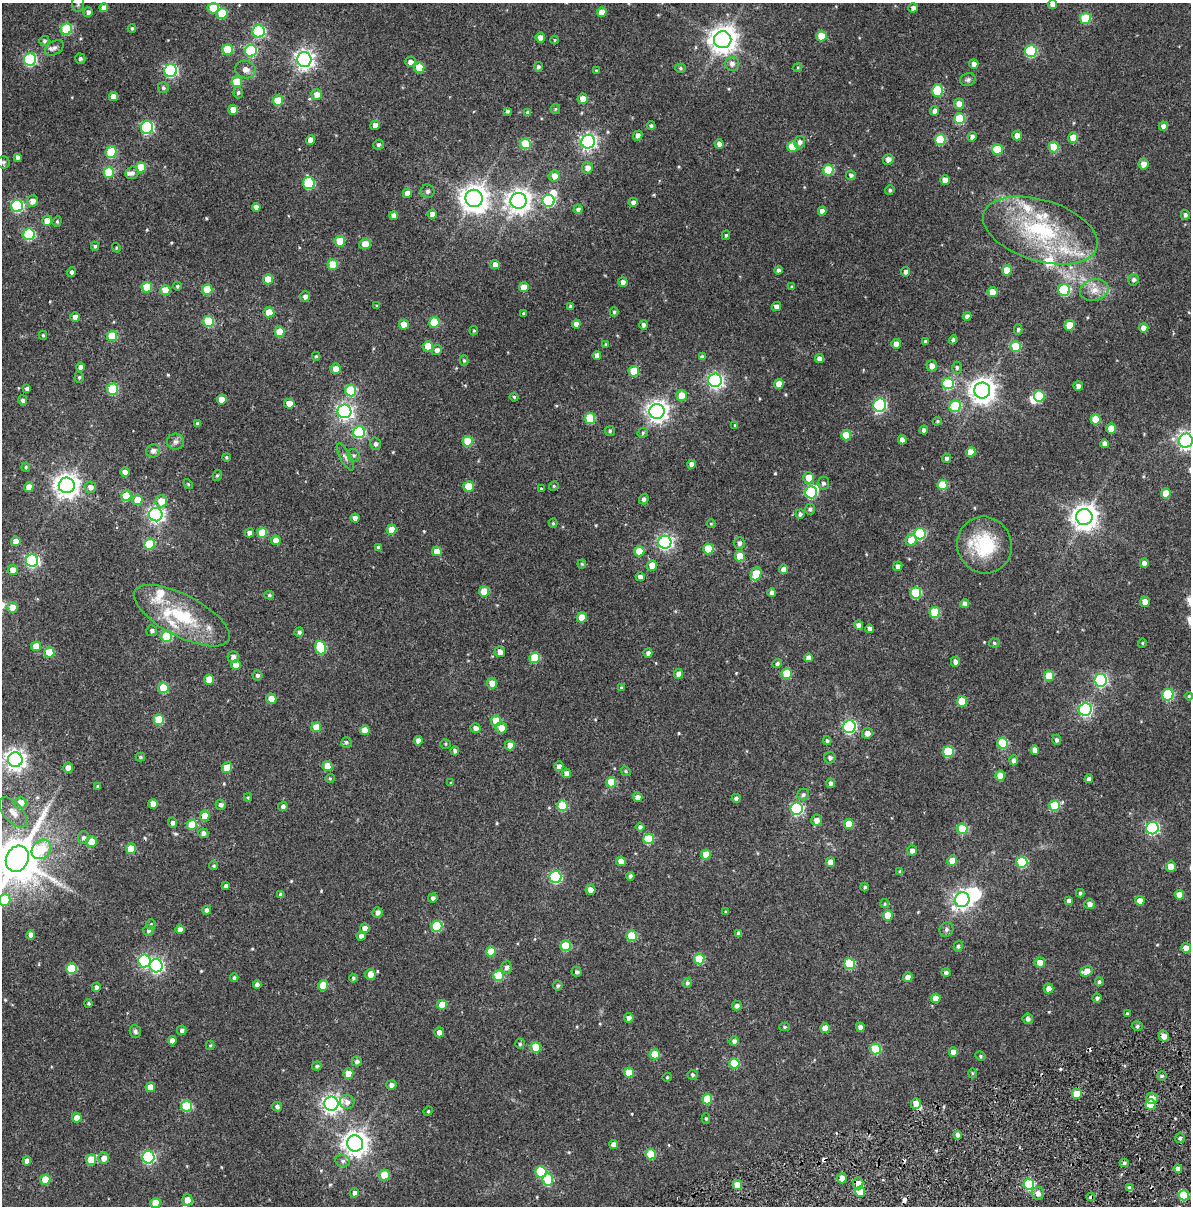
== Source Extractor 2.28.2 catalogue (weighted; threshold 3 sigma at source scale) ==
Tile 7 of 4 x 3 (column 3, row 2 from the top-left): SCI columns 2602-3790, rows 1364-2567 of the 5183 x 3931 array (HDU 1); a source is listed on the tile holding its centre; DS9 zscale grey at full resolution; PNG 1193 x 1208 px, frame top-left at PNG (2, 3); each listed source drawn as its Kron ellipse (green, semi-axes under 4 px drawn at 4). Shown black and unused: <1% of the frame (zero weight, under 2 of 4 exposures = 9% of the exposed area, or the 3 px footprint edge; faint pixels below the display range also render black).
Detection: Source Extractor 2.28.2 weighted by HDU 2 'WHT'; one run over the whole footprint, this tile lists its part. Background 0.0396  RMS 0.0085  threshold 0.0384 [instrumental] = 3 sigma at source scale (4.5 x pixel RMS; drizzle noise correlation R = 1.50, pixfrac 1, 0.0396/0.0396 arcsec/px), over >= 5 px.
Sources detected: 542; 4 inside a brighter object's white glare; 4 cosmic-ray / hot-pixel residue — neither listed nor drawn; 10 inside a brighter listed object's ellipse — not listed separately; of the other 524, all 500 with FLUX_AUTO >= 0.627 (the completeness limit of this list) listed and drawn (24 fainter detections not listed), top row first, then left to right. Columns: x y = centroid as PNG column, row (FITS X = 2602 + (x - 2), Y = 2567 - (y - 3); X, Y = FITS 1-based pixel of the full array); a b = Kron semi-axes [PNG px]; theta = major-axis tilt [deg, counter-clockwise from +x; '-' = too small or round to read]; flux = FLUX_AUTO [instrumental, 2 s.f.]
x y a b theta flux
78 3 8 6 -90 1.6
1053 5 4 4 - 3.8
104 8 4 4 - 3.8
213 8 5 5 - 18
913 8 5 4 - 2.3
88 12 5 4 - 2.1
602 12 5 4 - 7.8
222 13 5 5 - 24
1085 18 5 5 - 29
132 28 4 3 - 0.88
66 29 6 5 - 42
259 31 6 6 - 65
821 36 5 5 - 13
540 38 5 5 - 4.5
555 40 4 4 - 0.67
723 40 8 8 - 720
44 41 5 5 - 1.2
54 48 10 6 33 2.5
227 49 5 5 - 21
251 51 6 6 - 54
1031 51 6 6 - 55
30 59 6 6 - 84
80 59 5 5 - 1.4
304 59 7 7 - 290
410 62 5 5 - 3.2
732 64 7 7 - 3
974 64 4 4 - 2.7
419 67 5 5 - 16
538 67 5 4 - 1.4
798 67 4 3 - 0.66
680 68 5 4 - 1.1
245 70 10 8 -20 3.7
171 71 6 6 - 100
596 71 3 3 - 0.67
968 80 8 6 23 1.8
237 82 5 5 - 20
163 88 5 5 - 1.4
937 91 6 5 - 33
238 92 6 4 87 1.2
317 94 5 5 - 5
113 97 4 4 - 4.8
583 99 5 5 - 5.4
278 100 5 5 - 17
959 104 5 5 - 5.3
555 109 5 4 - 0.75
233 110 5 5 - 8.8
507 111 3 3 - 1.2
935 111 5 4 - 2.9
528 113 4 4 - 2.1
960 119 5 5 - 27
375 125 5 4 - 3.9
651 126 4 4 - 1.2
1163 126 4 4 - 2.6
147 127 6 6 - 81
638 135 5 4 - 2.6
1017 135 5 4 - 4.4
972 137 5 4 - 2.6
1073 138 5 5 - 9.9
311 140 4 4 - 4.9
940 140 5 5 - 25
588 142 7 6 - 190
800 142 6 5 - 2.7
525 144 5 5 - 25
719 144 4 4 - 2.6
379 145 5 5 - 1.4
792 147 5 5 - 16
1054 147 5 5 - 18
997 149 5 5 - 19
111 152 5 5 - 36
18 157 4 4 - 2.1
888 159 5 5 - 3.6
3 162 6 6 - 1.4
1143 164 5 5 - 4.7
141 167 5 5 - 16
587 168 5 5 - 4.2
828 170 5 5 - 28
109 172 5 5 - 31
132 173 7 6 - 2.2
851 175 5 4 - 1.9
554 176 5 5 - 4.9
945 180 4 4 - 5.7
309 183 6 5 - 38
890 190 5 4 - 1.2
428 191 7 7 - 1.6
407 193 5 4 - 4
474 198 8 8 - 730
32 201 6 5 - 4
519 201 8 8 - 510
549 201 6 6 - 58
633 202 4 4 - 2.5
17 206 6 6 - 69
256 207 4 4 - 3.2
578 209 5 4 - 2
822 211 4 4 - 3.4
432 214 5 4 - 3.4
1185 215 5 4 - 1.6
394 216 4 4 - 4.2
47 221 5 5 - 7.4
57 221 5 4 - 0.96
1040 230 59 30 -17 71
29 234 6 5 - 55
726 235 5 4 - 0.95
340 241 5 5 - 18
365 244 6 5 - 9.1
95 246 4 4 - 0.97
116 248 5 4 - 0.71
333 264 5 5 - 13
495 265 4 4 - 3.9
778 270 4 4 - 2
1007 270 5 5 - 12
72 272 4 4 - 1.9
906 272 4 4 - 2.2
268 279 5 5 - 13
1134 280 6 5 - 1.7
623 282 5 5 - 2.5
177 286 4 4 - 0.99
147 287 5 5 - 22
524 287 5 5 - 8.9
792 287 4 3 - 0.71
207 289 5 5 - 16
165 290 5 5 - 13
1064 290 6 6 - 54
1094 290 14 10 14 7
992 292 5 5 - 8.9
305 296 5 5 - 2.4
377 306 3 3 - 0.87
571 306 4 4 - 1.5
776 307 5 4 - 2.9
269 312 5 5 - 8
614 312 4 4 - 0.9
523 313 4 3 - 0.66
967 316 4 4 - 2.3
75 317 4 4 - 3.8
208 321 5 5 - 29
434 322 5 5 - 23
404 324 5 5 - 7.2
576 324 4 4 - 4.4
643 325 5 4 - 1.8
1069 325 5 5 - 12
1144 328 4 4 - 5
1018 329 5 4 - 1.1
474 331 5 4 - 0.71
280 332 5 5 - 13
43 335 4 4 - 0.84
112 336 5 5 - 19
953 340 4 4 - 1.3
925 342 4 4 - 1.5
606 344 4 3 - 0.66
896 344 5 4 - 4.5
428 346 5 5 - 13
1016 346 5 5 - 20
437 350 5 5 - 2.5
597 355 4 4 - 3.2
316 356 4 4 - 0.9
702 357 4 4 - 1.8
819 359 4 4 - 3.7
464 360 5 4 - 0.95
932 366 5 5 - 4.8
80 367 4 4 - 2.7
957 368 6 4 -90 1.2
335 369 5 5 - 5.8
634 371 5 5 - 15
79 377 5 4 - 0.95
715 380 6 6 - 180
948 383 6 5 - 44
779 384 5 4 - 7.3
1078 386 5 4 - 2.7
27 389 4 4 - 2.2
113 389 5 5 - 34
982 390 8 8 - 630
351 391 5 5 - 33
681 395 5 5 - 9.8
1039 396 5 5 - 24
514 397 4 4 - 0.98
23 400 5 4 - 1.5
222 400 5 4 - 8.2
289 404 5 5 - 9.1
880 405 6 6 - 85
955 406 6 5 - 34
344 411 7 7 - 200
657 411 7 7 - 400
590 418 5 5 - 24
1095 419 5 5 - 10
937 421 5 4 - 0.83
198 424 4 3 - 1.5
735 425 4 3 - 0.8
1111 429 5 5 - 9.5
924 430 4 4 - 2.5
610 431 5 5 - 0.96
359 432 6 6 - 48
643 433 6 4 48 0.96
846 435 5 5 - 12
902 440 4 4 - 3.3
468 441 5 5 - 21
1186 441 7 7 - 230
176 442 8 8 - 2.3
375 444 6 5 - 2
1105 444 4 4 - 3.4
153 451 7 6 - 2.4
971 452 5 4 - 8.5
354 455 6 6 - 1.4
226 457 4 4 - 0.86
345 457 15 5 -62 2.6
946 458 5 4 - 1.6
692 464 4 4 - 3.7
26 467 4 4 - 0.91
125 472 4 4 - 2.9
217 475 6 4 66 0.92
809 478 5 5 - 9.5
823 483 6 6 - 1.6
188 484 6 3 -46 0.67
67 485 8 8 - 550
942 485 5 5 - 18
469 486 5 5 - 16
554 486 5 4 - 0.79
29 487 5 4 - 6.6
90 487 6 5 - 3.2
541 489 4 4 - 0.79
811 492 6 6 - 58
1166 493 5 5 - 10
126 496 5 5 - 18
644 499 5 5 - 2
137 500 5 5 - 10
161 501 6 6 - 7.7
810 509 5 5 - 1.4
800 514 4 4 - 1.6
156 515 7 6 - 190
1084 517 8 8 - 590
355 518 4 4 - 3.9
553 523 4 4 - 0.87
711 524 4 4 - 0.63
392 529 5 5 - 9
249 533 5 4 - 2.9
262 533 5 5 - 18
920 534 6 5 - 46
276 540 5 4 - 7.2
911 540 6 5 - 8.3
16 541 5 4 - 6.2
665 542 6 6 - 150
739 543 6 5 - 2.1
150 544 5 5 - 27
984 545 29 27 -65 34
378 547 4 4 - 1.6
708 549 5 5 - 20
437 551 5 4 - 7.8
639 551 5 5 - 13
740 556 5 5 - 11
32 561 6 6 - 100
1144 563 4 4 - 3.8
582 564 4 4 - 0.72
652 565 5 5 - 6.6
898 566 5 4 - 2.7
784 569 4 4 - 4.2
13 570 5 5 - 5.8
756 574 7 5 65 18
640 577 4 4 - 2.7
484 591 5 5 - 14
772 593 4 4 - 2.7
916 593 5 5 - 32
269 595 5 4 - 0.99
1145 602 5 5 - 5.3
965 603 4 4 - 2.6
12 607 5 5 - 6.1
935 612 5 5 - 27
182 616 53 20 -28 41
582 617 5 5 - 10
858 625 4 4 - 2.7
870 629 4 4 - 2.6
152 631 5 5 - 1.6
299 632 5 4 - 1.4
166 636 5 5 - 30
994 643 5 4 - 1
1142 643 5 4 - 0.78
36 646 5 5 - 8.3
321 648 7 5 -71 36
49 652 5 5 - 18
500 652 5 5 - 3.5
648 653 4 4 - 2
233 657 6 5 - 3.2
535 658 5 5 - 26
808 658 4 4 - 3.1
955 662 5 4 - 2.7
777 663 5 4 - 1.6
236 665 5 5 - 10
787 673 5 5 - 19
679 674 5 4 - 4.5
257 675 5 5 - 1.5
1049 676 5 5 - 15
209 679 5 4 - 9.3
1101 680 6 6 - 98
492 683 5 5 - 7.8
621 687 4 3 - 0.63
163 688 5 5 - 25
1168 695 6 5 - 44
1189 696 4 4 - 0.75
271 699 5 5 - 6.9
962 701 5 5 - 15
1085 709 6 6 - 110
159 719 5 5 - 21
496 721 5 5 - 16
316 727 5 5 - 9.9
849 727 6 6 - 100
476 728 5 5 - 3.3
501 728 6 6 - 5.9
365 730 5 5 - 8
867 733 5 5 - 3.4
1057 740 5 4 - 1.6
418 741 4 4 - 4.1
827 741 4 4 - 1.1
346 742 5 5 - 1.3
1003 743 5 5 - 29
446 744 5 4 - 0.8
510 745 5 5 - 5.6
1035 750 4 4 - 4.2
455 751 4 4 - 1.7
948 752 5 5 - 28
140 757 5 4 - 1
830 758 6 5 - 2
15 760 7 7 - 350
1014 760 5 4 - 2.3
327 766 5 5 - 9.5
559 766 5 4 - 2.9
68 768 5 4 - 3.4
227 768 5 5 - 13
626 771 5 4 - 0.95
566 773 4 4 - 3
1000 776 5 4 - 7.6
330 778 5 4 - 0.71
1089 779 4 4 - 1.9
611 782 5 5 - 18
451 783 4 3 - 0.67
831 783 5 4 - 2.2
98 786 4 4 - 0.98
803 795 6 5 - 1.6
248 797 4 4 - 0.71
638 797 5 4 - 3.5
736 798 4 4 - 1.9
20 803 6 6 - 8.4
153 804 5 4 - 6
221 805 5 5 - 2.1
283 806 5 4 - 1.9
562 806 5 5 - 26
1055 806 5 5 - 26
797 809 6 6 - 82
13 812 18 9 -49 6.1
205 816 5 5 - 10
816 820 6 5 - 3.9
172 823 5 4 - 1.8
849 824 5 5 - 10
192 825 5 5 - 21
640 827 4 4 - 1.6
1152 828 6 6 - 98
962 829 5 5 - 24
203 833 5 4 - 2.4
83 838 6 6 - 2.2
648 839 5 5 - 32
91 842 5 5 - 11
41 849 11 8 43 25
131 849 5 5 - 15
912 851 5 5 - 3
706 854 5 5 - 11
17 859 13 11 65 2900
621 861 5 4 - 6
952 861 5 5 - 8.6
831 862 5 4 - 5.6
1022 862 5 5 - 37
214 866 4 4 - 0.93
1171 866 5 5 - 8.2
900 872 4 4 - 1.6
630 876 4 4 - 1.6
555 877 6 6 - 71
226 886 4 4 - 1.7
865 887 4 4 - 1.2
590 890 5 5 - 3.6
1080 893 4 3 - 0.93
281 895 4 4 - 2
1179 895 5 4 - 6.4
433 898 5 4 - 1.9
5 900 6 5 - 20
962 900 7 7 - 270
1069 901 4 4 - 3
1140 901 4 4 - 6.3
885 904 4 4 - 0.91
1090 904 5 5 - 3.2
207 910 4 4 - 2.4
377 912 5 5 - 2.6
726 912 4 4 - 0.76
888 915 5 5 - 9.1
151 924 5 4 - 0.85
437 926 5 5 - 34
365 928 5 4 - 4.6
180 929 4 4 - 3.9
148 930 5 5 - 1.8
946 930 7 6 - 1.6
739 934 4 4 - 2.6
31 935 5 4 - 3.7
361 936 4 4 - 2.6
632 936 5 5 - 23
566 946 5 5 - 24
958 946 5 4 - 1.4
1186 948 5 5 - 4.4
491 951 5 5 - 13
699 959 5 5 - 22
144 961 6 6 - 71
1040 962 5 5 - 5.2
850 964 5 5 - 32
156 966 6 6 - 130
506 967 6 5 - 2.6
71 969 5 5 - 30
1086 971 7 5 17 6.5
577 972 5 5 - 1.5
946 973 5 4 - 1.5
370 974 5 5 - 7.4
499 976 5 5 - 29
908 977 5 5 - 4.8
234 978 4 4 - 1.3
353 978 4 3 - 1.2
1099 982 4 4 - 1.2
687 983 5 4 - 1.3
257 984 4 4 - 2.7
323 986 5 5 - 16
558 986 5 5 - 1.1
96 987 5 4 - 1.9
1048 989 5 5 - 4
936 998 5 4 - 6.3
1097 998 4 4 - 1.7
89 1003 4 4 - 1
442 1005 5 5 - 11
737 1006 5 5 - 2.3
1127 1013 3 3 - 0.69
629 1018 5 4 - 3
1028 1019 5 5 - 2.1
1137 1026 5 4 - 1.1
784 1027 5 4 - 0.97
860 1027 4 4 - 2.8
825 1028 5 4 - 8.2
182 1030 5 5 - 2
135 1032 7 5 -68 1.4
439 1032 5 5 - 3.6
1164 1036 5 5 - 5.4
172 1041 4 4 - 4.7
734 1041 5 4 - 2.2
520 1044 5 4 - 1.1
210 1045 4 4 - 0.75
536 1047 5 5 - 19
875 1049 5 5 - 31
953 1052 5 4 - 6
655 1054 5 5 - 13
980 1056 5 4 - 0.88
357 1061 5 5 - 1.7
734 1063 5 5 - 21
317 1066 5 4 - 1.2
348 1073 5 5 - 7.7
629 1073 5 5 - 14
972 1073 5 3 - 0.75
693 1075 5 5 - 1.3
1162 1076 5 4 - 0.95
667 1077 4 4 - 0.75
391 1085 5 5 - 2.6
150 1087 5 4 - 5.8
1077 1094 5 5 - 13
1152 1098 6 5 - 6
707 1099 5 5 - 19
347 1102 7 7 - 3.2
916 1103 5 5 - 5.2
331 1104 7 7 - 280
1150 1104 5 5 - 24
186 1106 5 5 - 33
277 1107 5 4 - 1.8
428 1111 5 4 - 0.79
77 1118 5 4 - 7.5
706 1118 5 4 - 1.1
958 1135 4 4 - 3.3
1180 1138 5 5 - 1.4
355 1143 8 8 - 540
614 1145 4 4 - 3.8
651 1154 5 5 - 24
148 1157 6 6 - 84
104 1158 5 5 - 5.2
91 1160 5 5 - 13
27 1161 4 4 - 3.4
343 1161 7 6 - 1.8
1124 1163 4 4 - 1.4
1178 1169 4 4 - 3.1
541 1172 6 5 - 35
384 1175 5 5 - 10
842 1178 5 5 - 4.7
45 1180 5 5 - 15
548 1180 6 5 - 24
858 1183 6 5 - 5.8
1029 1184 5 5 - 45
737 1185 5 5 - 12
1130 1188 4 4 - 3.2
860 1192 5 5 - 10
354 1193 5 4 - 2.4
1038 1193 6 6 - 3.2
1184 1195 5 5 - 25
1091 1197 4 3 - 5.6
187 1200 5 5 - 6.1
155 1203 5 5 - 14
Overlapping masked pixels (flux is a lower limit): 3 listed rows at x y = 1029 1184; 860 1192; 1091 1197
Isophote crosses this tile's border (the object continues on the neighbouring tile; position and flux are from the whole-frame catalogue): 7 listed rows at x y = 78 3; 1053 5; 1186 441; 15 760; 17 859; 5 900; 155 1203